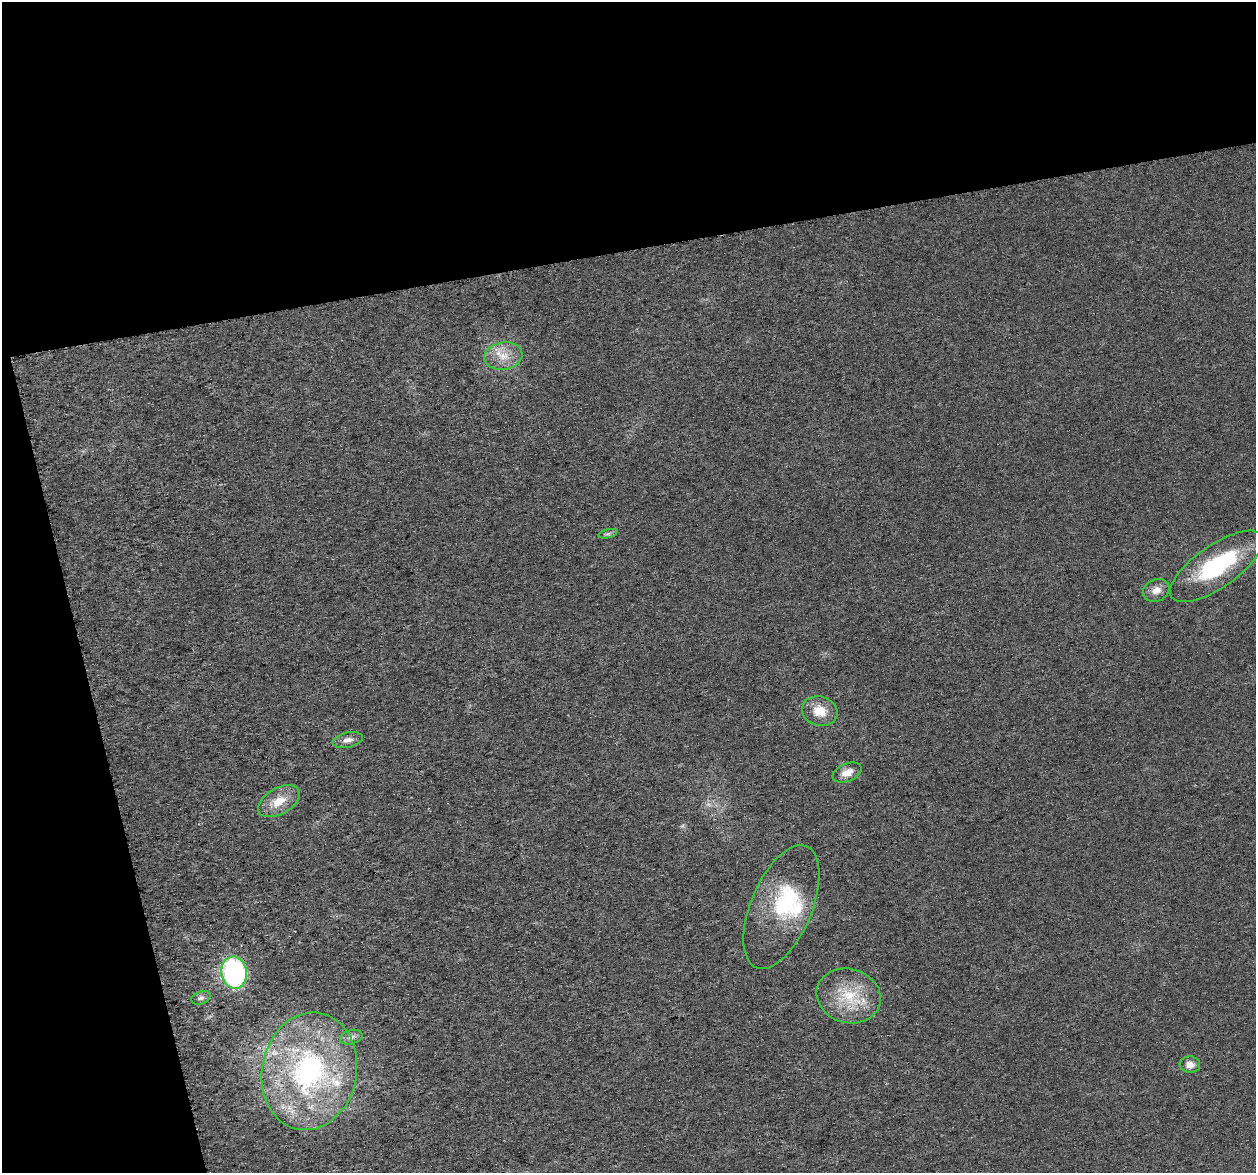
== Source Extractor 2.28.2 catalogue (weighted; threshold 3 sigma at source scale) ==
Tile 1 of 2 x 2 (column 1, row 1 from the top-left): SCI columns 7-1260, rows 1219-2389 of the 2518 x 2422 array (HDU 1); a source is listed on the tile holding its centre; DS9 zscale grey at full resolution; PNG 1258 x 1175 px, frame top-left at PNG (2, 2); each listed source drawn as its Kron ellipse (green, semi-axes under 4 px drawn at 4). Shown black and unused: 27% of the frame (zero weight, under 3 of 6 exposures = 1% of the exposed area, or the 3 px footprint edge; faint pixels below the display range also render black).
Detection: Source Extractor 2.28.2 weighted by HDU 2 'WHT'; one run over the whole footprint, this tile lists its part. Background 0.0139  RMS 0.0045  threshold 0.0183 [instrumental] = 3 sigma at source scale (4.09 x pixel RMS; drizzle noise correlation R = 1.36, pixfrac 0.8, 0.0396/0.0396 arcsec/px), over >= 5 px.
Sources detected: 19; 1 too faint to see at this stretch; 1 inside a brighter object's white glare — neither listed nor drawn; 2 inside a brighter listed object's ellipse — not listed separately; the other 15 listed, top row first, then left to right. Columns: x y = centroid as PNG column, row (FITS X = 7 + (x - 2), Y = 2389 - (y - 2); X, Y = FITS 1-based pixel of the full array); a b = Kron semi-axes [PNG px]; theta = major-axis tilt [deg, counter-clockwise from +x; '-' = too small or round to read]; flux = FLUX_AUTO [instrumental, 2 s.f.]
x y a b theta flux
503 356 19 13 9 7.6
608 534 10 4 13 0.94
1216 566 54 21 35 44
1156 590 14 11 22 3.9
820 711 18 14 -16 8.2
348 740 15 7 11 2.7
847 773 15 8 22 4.1
279 801 23 13 29 8.4
781 907 66 30 67 34
234 972 16 13 -79 77
849 996 32 27 -16 20
201 998 10 6 19 1.4
351 1037 11 7 16 2.1
1190 1065 10 8 -6 3.3
309 1071 59 47 79 100